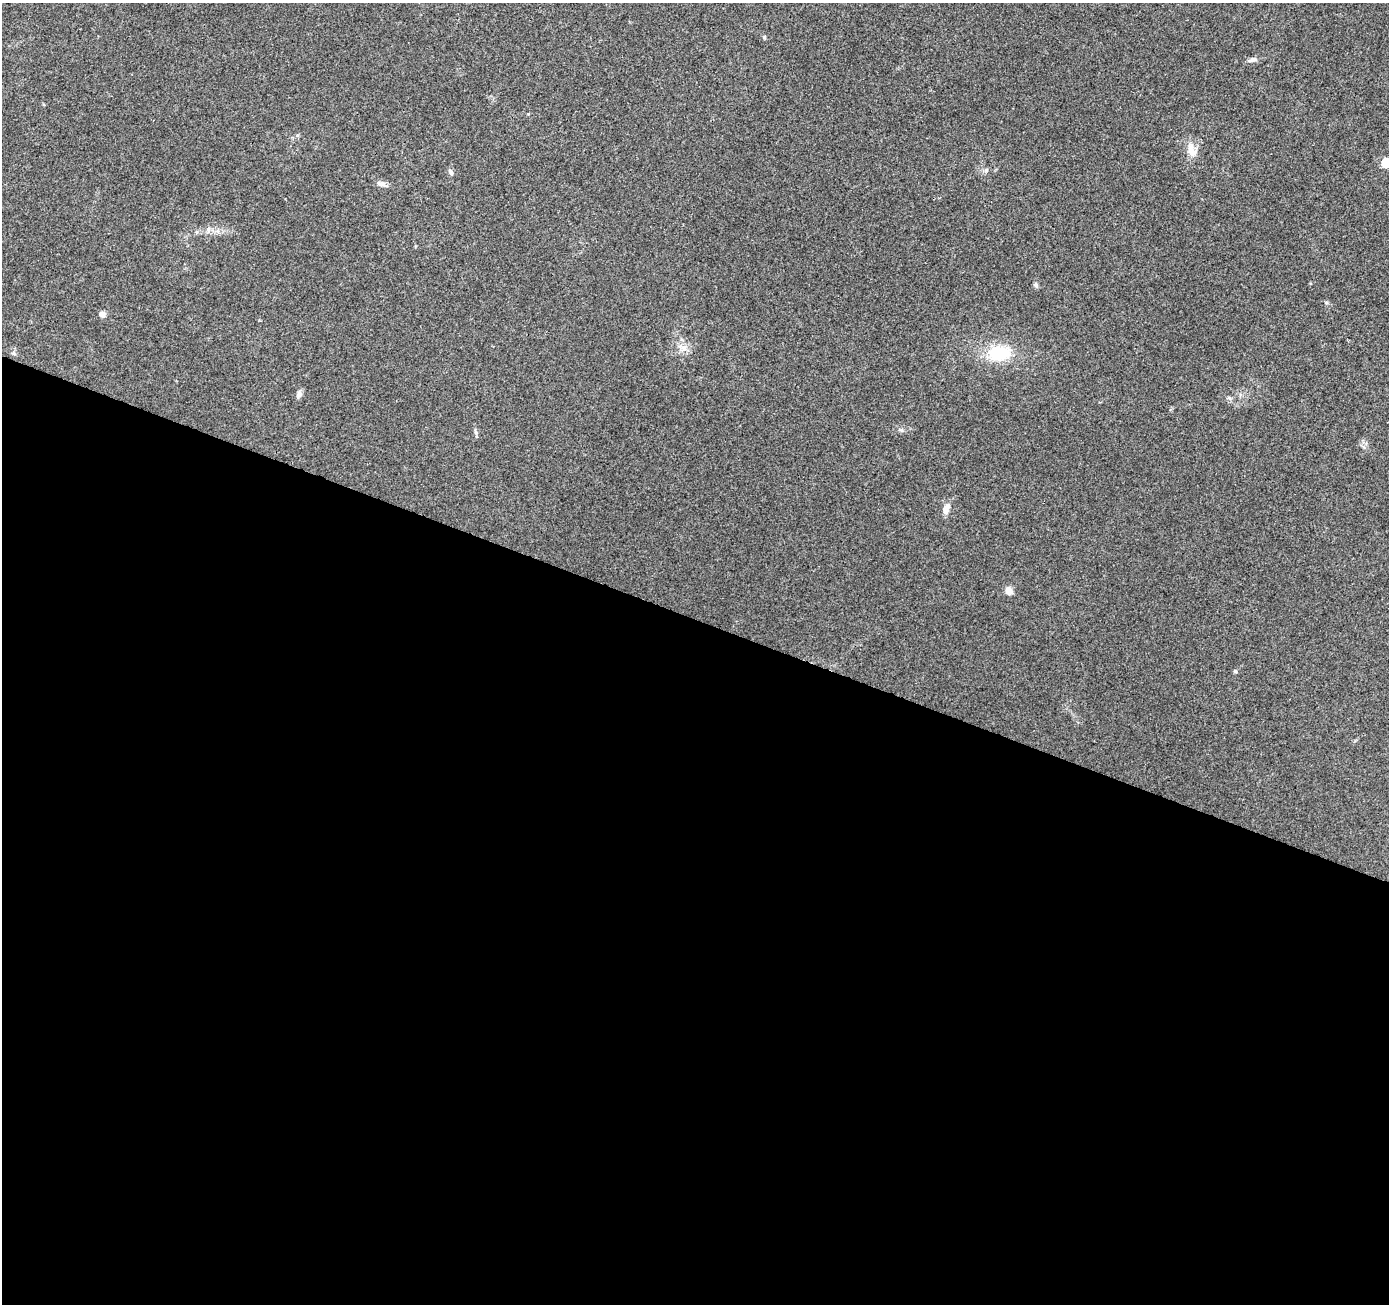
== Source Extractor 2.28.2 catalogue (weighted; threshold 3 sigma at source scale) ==
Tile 14 of 4 x 4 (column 2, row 4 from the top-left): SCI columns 1389-2775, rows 210-1511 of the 5559 x 5690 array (HDU 1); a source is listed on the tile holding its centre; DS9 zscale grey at full resolution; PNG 1391 x 1306 px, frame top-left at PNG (2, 3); no overlay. Shown black and unused: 53% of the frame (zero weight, under 3 of 4 exposures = <1% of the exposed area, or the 3 px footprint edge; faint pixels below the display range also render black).
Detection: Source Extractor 2.28.2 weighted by HDU 2 'WHT'; one run over the whole footprint, this tile lists its part. Background 0.00725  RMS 0.0028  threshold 0.0125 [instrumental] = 3 sigma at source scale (4.5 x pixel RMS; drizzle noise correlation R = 1.50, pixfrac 1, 0.0396/0.0396 arcsec/px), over >= 5 px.
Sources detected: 17; all 17 listed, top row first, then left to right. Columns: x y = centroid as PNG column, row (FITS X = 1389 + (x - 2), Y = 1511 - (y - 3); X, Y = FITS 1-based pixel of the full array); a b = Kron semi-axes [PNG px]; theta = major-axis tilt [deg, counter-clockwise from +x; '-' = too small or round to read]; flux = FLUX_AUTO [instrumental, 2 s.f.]
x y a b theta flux
764 37 6 3 -72 0.32
1252 60 13 5 17 0.98
1192 150 19 10 -69 3.4
1385 163 5 5 - 11
986 170 6 5 - 0.53
451 172 9 5 -63 0.71
380 184 13 6 -16 1.2
1036 285 7 6 - 0.6
102 315 8 7 - 1.1
684 348 11 8 53 1.9
14 353 7 5 -59 0.56
999 353 27 18 4 11
299 394 9 7 84 0.94
476 432 9 3 -78 0.54
946 509 15 8 66 2.2
1009 591 8 7 - 2.2
1235 671 6 4 -43 0.36
Isophote crosses this tile's border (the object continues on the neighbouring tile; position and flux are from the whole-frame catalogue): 1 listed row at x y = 1385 163
Unlisted compact peaks at least as high as the median listed source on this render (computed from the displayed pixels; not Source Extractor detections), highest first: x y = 901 430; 1326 302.